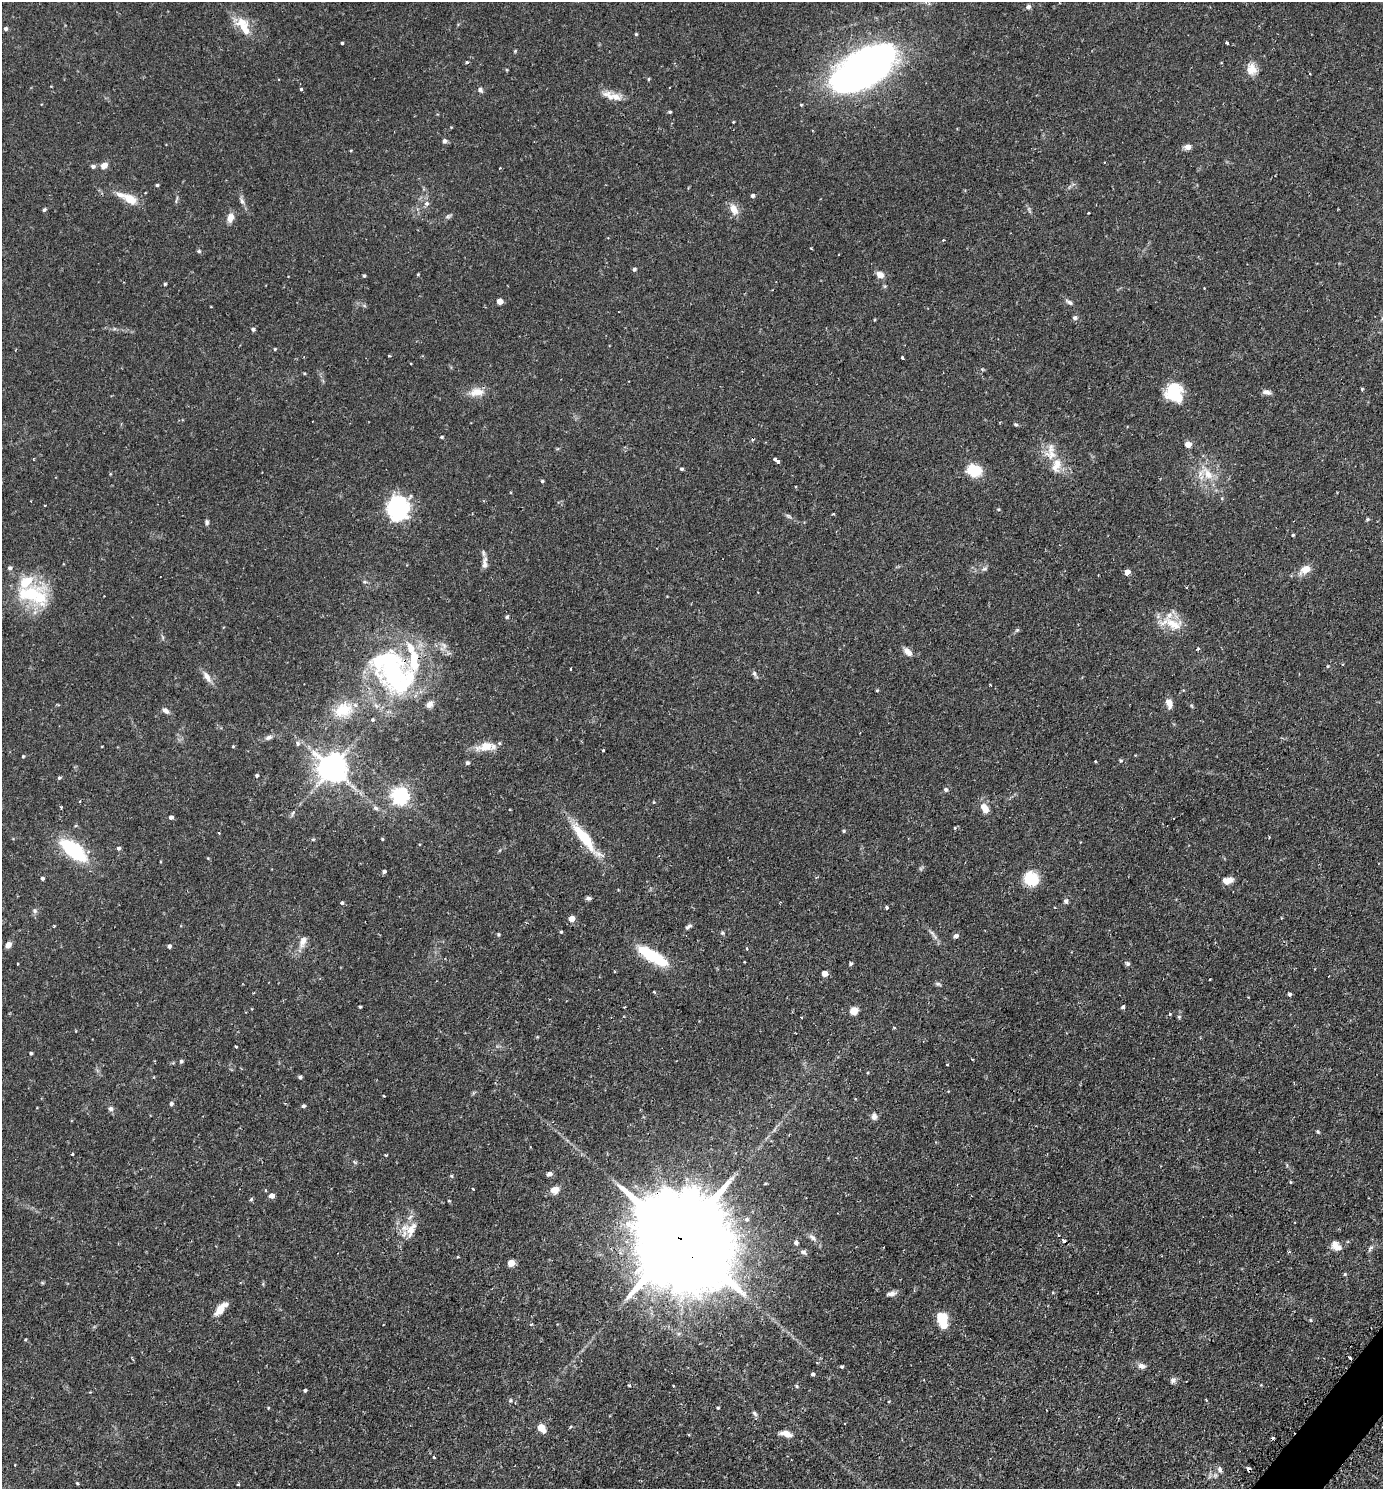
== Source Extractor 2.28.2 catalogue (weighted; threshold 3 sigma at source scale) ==
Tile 6 of 4 x 4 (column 2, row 2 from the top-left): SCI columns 1697-3077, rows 3006-4492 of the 6013 x 6010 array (HDU 1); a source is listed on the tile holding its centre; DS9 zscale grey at full resolution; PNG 1385 x 1491 px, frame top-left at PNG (2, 2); no overlay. Shown black and unused: <1% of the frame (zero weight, under 2 of 3 exposures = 3% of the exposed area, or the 3 px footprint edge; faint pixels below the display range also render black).
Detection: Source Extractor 2.28.2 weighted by HDU 2 'WHT'; one run over the whole footprint, this tile lists its part. Background 0.106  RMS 0.0055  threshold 0.0245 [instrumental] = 3 sigma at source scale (4.5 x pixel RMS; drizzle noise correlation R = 1.50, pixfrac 1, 0.05/0.05 arcsec/px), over >= 5 px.
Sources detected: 239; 5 inside a brighter object's white glare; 6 cosmic-ray / hot-pixel residue — not listed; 10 inside a brighter listed object's ellipse — not listed separately; the other 218 listed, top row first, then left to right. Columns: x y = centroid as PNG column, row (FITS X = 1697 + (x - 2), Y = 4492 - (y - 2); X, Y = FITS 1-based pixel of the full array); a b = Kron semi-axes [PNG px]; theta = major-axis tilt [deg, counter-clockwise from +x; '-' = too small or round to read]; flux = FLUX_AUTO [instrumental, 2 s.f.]
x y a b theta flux
1028 7 7 6 - 1.3
6 29 4 4 - 1.1
245 29 21 12 -78 8
636 34 3 3 - 0.66
342 43 3 3 - 0.71
1227 43 3 3 - 2.2
515 51 5 4 - 0.51
467 62 3 3 - 0.98
863 69 63 27 32 300
1251 69 15 12 -77 5.6
1310 74 3 2 - 0.67
648 79 4 4 - 0.57
301 89 3 3 - 0.84
480 90 8 6 -52 1.4
615 97 16 9 -27 5.3
670 112 4 4 - 0.73
733 122 3 2 - 0.41
444 141 6 6 - 1.3
1188 147 8 6 1 2.8
351 150 4 3 - 0.47
104 165 9 7 39 3.2
93 166 5 5 - 1.4
500 167 3 2 - 0.46
157 185 4 3 - 0.73
753 196 5 4 - 1.1
130 199 18 10 -32 8.2
242 201 10 6 -69 1.7
427 203 6 6 - 1.6
734 209 14 9 -60 5.2
44 210 5 4 - 0.77
1088 213 3 2 - 0.35
448 216 8 4 31 1.1
230 218 11 8 73 4.1
811 248 3 2 - 0.64
199 251 6 5 - 0.76
634 269 5 4 - 1
418 274 4 4 - 0.46
880 275 11 9 -31 2.9
364 276 4 3 - 0.77
165 284 4 4 - 0.61
1204 288 2 2 - 0.37
500 301 4 4 - 6.6
1069 302 9 5 -36 1.4
1075 318 5 5 - 1.4
253 329 5 4 - 1.3
275 349 4 3 - 0.55
389 356 4 3 - 0.49
902 358 3 2 - 0.71
1362 389 3 3 - 0.72
476 392 22 11 8 6.5
1174 392 20 17 -73 20
1266 392 12 6 -12 2
1016 424 6 4 -20 0.78
442 437 4 3 - 0.71
1188 444 4 4 - 6.5
1051 455 20 13 -15 8.3
774 459 4 3 - 1.2
778 461 4 3 - 1.6
681 469 4 3 - 0.85
974 470 18 14 -15 11
1208 474 19 11 -54 8.8
542 481 4 4 - 0.74
399 507 28 20 57 39
998 509 5 3 - 0.53
833 514 3 3 - 0.91
788 516 9 4 -35 1.1
1367 519 5 4 - 0.63
207 522 7 5 -88 1.1
1293 535 3 3 - 0.6
485 563 17 7 87 2.9
10 568 6 5 - 1.2
985 569 8 4 9 1
1305 569 14 9 32 5.7
1127 572 4 4 - 4.7
365 582 6 4 -18 0.73
33 595 46 26 -12 33
507 617 5 4 - 0.66
1173 624 27 15 -24 12
1017 630 6 5 - 0.82
1198 649 3 3 - 0.65
908 652 13 7 -44 3
1328 666 4 4 - 0.47
394 672 37 28 25 50
754 673 7 5 -75 1.2
207 677 17 8 -54 3.7
990 685 2 2 - 0.51
877 690 5 3 - 0.47
1169 703 12 7 -75 3.5
430 704 8 7 - 2.8
165 710 9 6 -36 2
343 710 26 17 16 13
373 720 4 4 - 0.68
269 737 9 6 26 1.7
298 744 6 5 - 1.1
102 746 3 2 - 0.33
233 746 4 4 - 0.51
486 746 23 10 14 8.6
603 750 3 3 - 0.89
23 756 4 3 - 0.54
1095 761 3 3 - 0.83
1121 761 5 4 - 0.76
467 763 5 4 - 1.1
332 768 9 8 - 790
257 775 4 4 - 0.86
59 778 5 4 - 0.77
946 789 6 5 - 0.97
400 796 6 6 - 200
654 802 5 3 - 0.44
61 807 3 3 - 0.79
376 808 7 5 -6 1.3
984 808 12 8 -62 4.8
293 813 9 4 70 1.1
171 817 4 4 - 1.5
955 828 4 3 - 0.43
843 831 5 4 - 0.67
219 833 3 3 - 0.42
584 838 49 11 -52 20
313 839 6 4 0 0.59
382 839 3 3 - 0.65
118 848 5 4 - 1.1
73 850 19 8 -38 62
384 871 4 4 - 1.3
42 878 4 4 - 0.97
1031 879 16 14 -37 14
1227 880 12 7 10 4
588 898 7 5 4 1.2
1066 901 7 6 - 1.3
342 903 4 4 - 0.88
886 907 3 3 - 1.3
34 911 7 6 - 1.3
571 919 5 4 - 5.3
54 926 4 2 - 0.41
688 926 9 4 35 1.3
561 932 4 4 - 0.5
722 933 5 4 - 0.73
498 934 5 5 - 0.66
956 936 6 5 - 1.4
935 937 7 5 -57 1.4
303 941 16 8 68 4.1
8 945 6 5 - 3.4
169 946 5 4 - 1.2
653 956 37 11 -31 25
18 964 3 2 - 0.58
850 964 5 4 - 0.86
1128 964 7 5 -44 1.1
825 974 5 4 - 5.3
1210 979 3 2 - 0.44
654 992 4 2 - 0.51
1289 994 4 3 - 1.1
1123 1006 4 4 - 1.2
360 1007 3 3 - 0.57
854 1011 5 5 - 17
1170 1014 4 4 - 0.5
1179 1017 5 5 - 0.64
801 1018 3 3 - 0.51
894 1027 4 2 - 0.54
236 1047 3 3 - 0.6
31 1053 4 3 - 0.78
181 1061 5 4 - 0.9
947 1064 3 2 - 0.55
300 1077 4 3 - 1.1
384 1096 3 2 - 0.4
171 1104 6 5 - 1.1
303 1106 5 4 - 0.93
111 1108 7 6 - 1.5
874 1116 9 7 -88 2
1318 1131 6 4 -69 0.64
72 1154 3 3 - 1
386 1155 3 3 - 0.53
549 1174 7 5 16 1.6
452 1176 5 3 - 0.53
1290 1182 5 3 - 0.43
765 1184 5 3 - 0.47
473 1189 3 2 - 0.59
265 1190 4 3 - 0.49
555 1190 8 7 - 5.5
272 1196 5 5 - 3.2
251 1199 5 4 - 0.72
449 1201 5 3 - 0.41
747 1219 6 6 - 1
411 1230 21 10 67 7.4
678 1237 60 20 -44 20000
812 1237 11 6 -37 2
796 1243 5 4 - 1.5
1336 1246 14 9 -35 4
1370 1248 10 5 46 1.3
803 1252 8 5 -23 1.4
458 1257 3 3 - 0.48
511 1263 5 5 - 9.4
1345 1274 4 4 - 0.7
891 1293 10 6 11 2.3
220 1309 13 7 55 7
941 1318 6 5 - 39
1350 1358 4 3 - 4.6
817 1363 4 3 - 0.42
1141 1366 9 7 -26 2.3
842 1367 4 4 - 0.73
813 1374 4 4 - 1.1
1173 1380 9 6 42 1.5
629 1385 4 3 - 0.77
673 1386 3 2 - 0.71
797 1386 6 4 -88 0.61
305 1390 3 3 - 0.81
510 1400 6 5 - 0.85
1206 1400 3 2 - 0.58
889 1401 3 2 - 0.38
268 1408 4 3 - 0.41
718 1408 3 3 - 0.51
755 1413 8 5 -46 1.2
570 1427 5 3 - 0.48
541 1428 6 5 - 12
786 1434 12 6 -15 4.4
1272 1438 3 3 - 1.2
434 1457 3 3 - 0.89
15 1465 2 2 - 0.44
1220 1470 9 6 -63 1.7
77 1483 4 3 - 0.67
238 1484 3 3 - 0.71
Overlapping masked pixels (flux is a lower limit): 2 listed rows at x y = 678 1237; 1350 1358
Isophote crosses this tile's border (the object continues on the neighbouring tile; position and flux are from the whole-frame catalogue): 1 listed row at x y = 863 69